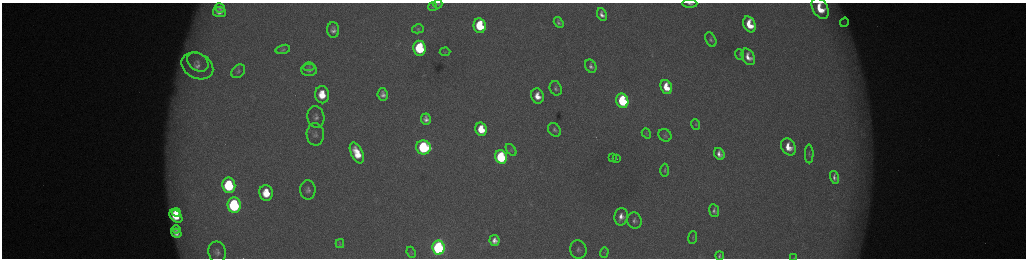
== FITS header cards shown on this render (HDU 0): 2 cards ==
NAXIS1  =                 2048 /fastest changing axis
NAXIS2  =                  512 /next to fastest changing axis

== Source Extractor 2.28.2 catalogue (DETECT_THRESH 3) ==
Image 2048 x 512 px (HDU 0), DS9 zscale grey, zoomed out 1/2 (1 PNG px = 2 x 2 image px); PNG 1028 x 260 px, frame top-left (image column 1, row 511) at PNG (2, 3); each listed source drawn as its Kron ellipse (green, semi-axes under 4 px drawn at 4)
Background 174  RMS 2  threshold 6.04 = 3 sigma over >= 5 px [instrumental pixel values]
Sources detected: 77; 6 cannot appear on this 1/2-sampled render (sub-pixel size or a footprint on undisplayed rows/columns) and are neither listed nor drawn; the other 71 listed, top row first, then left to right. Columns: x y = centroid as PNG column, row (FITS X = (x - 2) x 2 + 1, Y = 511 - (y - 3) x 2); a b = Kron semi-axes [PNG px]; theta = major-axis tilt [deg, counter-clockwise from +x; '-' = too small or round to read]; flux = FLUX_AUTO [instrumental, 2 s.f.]
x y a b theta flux
690 3 7 3 -4 1300
438 4 4 2 - 370
432 7 4 2 - 290
220 8 5 4 - 1200
820 8 11 7 -61 11000
219 12 6 5 - 2900
602 14 6 4 -66 2400
559 22 6 4 -56 1200
844 22 5 2 - 370
749 24 8 6 -65 11000
480 26 7 6 - 23000
418 29 6 4 16 660
333 30 8 6 -86 2300
711 40 8 5 -64 1100
419 48 7 6 - 38000
283 49 7 4 14 920
445 52 5 3 - 480
739 55 5 3 - 450
748 57 9 6 -61 4400
198 62 12 8 -37 4400
197 66 16 12 -26 8300
591 66 7 5 -63 1700
309 67 6 4 2 730
309 70 8 6 1 1800
238 71 8 6 45 990
666 87 7 5 -68 9500
556 88 7 6 - 1400
383 94 6 5 - 2300
322 95 8 7 - 11000
537 96 8 6 -74 5800
622 101 7 6 - 41000
316 117 11 8 -79 2400
426 119 6 4 -84 2200
696 124 5 4 - 490
481 129 6 5 - 12000
554 130 7 6 - 1300
646 133 5 3 - 470
315 134 11 8 -88 2600
665 135 7 6 - 930
423 147 7 7 - 59000
788 147 9 7 -62 7200
511 150 7 3 -52 590
357 153 11 6 -65 11000
719 154 6 5 - 2800
809 154 9 4 -90 950
501 157 7 5 -76 51000
613 157 2 1 - 780
617 159 2 1 - 310
665 170 7 3 88 720
834 177 7 4 -74 1800
229 185 8 6 -83 35000
308 190 9 8 - 2200
266 193 8 6 -83 11000
234 205 8 6 -83 61000
714 211 6 5 - 1400
176 212 4 3 - 3900
176 216 7 5 -46 10000
621 217 9 6 79 3700
634 220 8 7 - 1700
176 229 4 4 - 1300
176 233 5 4 - 2300
693 237 6 3 83 430
494 241 5 5 - 2900
340 244 4 2 - 460
438 248 7 6 - 130000
578 250 9 8 - 2100
217 252 11 8 -79 2500
411 252 6 3 -66 430
604 252 5 3 - 590
720 256 4 3 - 910
794 258 4 2 - 220
At the frame edge (FLAGS 8, measured only in part): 4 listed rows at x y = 690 3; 820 8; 720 256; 794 258
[6 sub-pixel or undisplayed-footprint detections neither listed nor drawn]